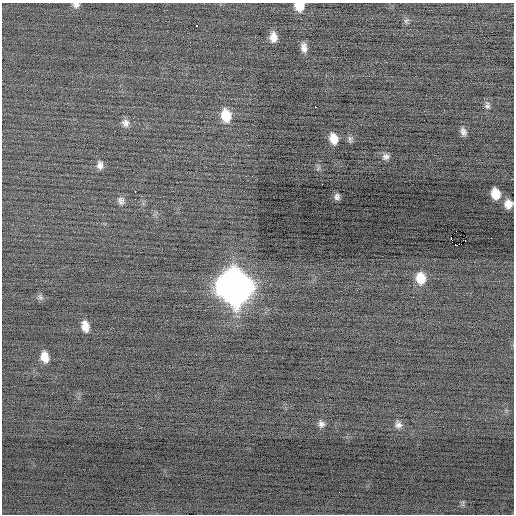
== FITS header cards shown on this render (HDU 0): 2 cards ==
NAXIS1  =                  512 / Axis length
NAXIS2  =                  512 / Axis length

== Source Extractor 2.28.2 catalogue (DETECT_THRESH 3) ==
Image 512 x 512 px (HDU 0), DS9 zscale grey, 1 PNG px = 1 image px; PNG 516 x 516 px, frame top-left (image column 1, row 512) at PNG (2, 3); no overlay
Background -0.0772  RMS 0.69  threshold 2.07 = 3 sigma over >= 5 px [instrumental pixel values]
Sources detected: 33; all 33 listed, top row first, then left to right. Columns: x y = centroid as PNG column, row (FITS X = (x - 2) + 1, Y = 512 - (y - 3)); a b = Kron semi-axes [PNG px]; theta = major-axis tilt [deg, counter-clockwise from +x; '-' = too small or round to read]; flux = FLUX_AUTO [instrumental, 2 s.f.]
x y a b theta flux
76 5 8 6 5 170
299 6 9 8 - 710
406 21 10 5 43 100
197 26 3 2 - 90
273 37 9 7 -84 410
304 48 10 7 -82 280
487 105 10 7 -79 150
315 107 3 2 - 510
226 116 14 10 -80 1000
125 123 10 10 - 270
463 132 8 6 -69 200
334 139 10 7 -73 550
350 139 10 5 -84 120
386 157 9 8 - 190
100 165 12 8 88 250
318 168 8 3 45 63
322 184 2 2 - 42
135 191 2 2 - 320
496 194 9 7 -74 770
337 197 6 5 - 140
121 201 11 9 -78 210
508 204 8 7 - 420
451 238 4 2 - 820
491 238 2 2 - 43
455 244 3 2 - 56
421 278 12 9 -85 860
235 287 16 14 -76 85000
40 297 9 6 -70 130
85 326 10 7 -80 450
45 357 10 7 -79 530
321 424 9 8 - 190
398 425 9 8 - 200
463 503 10 6 85 110
At the frame edge (FLAGS 8, measured only in part): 3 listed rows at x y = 76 5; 299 6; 508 204